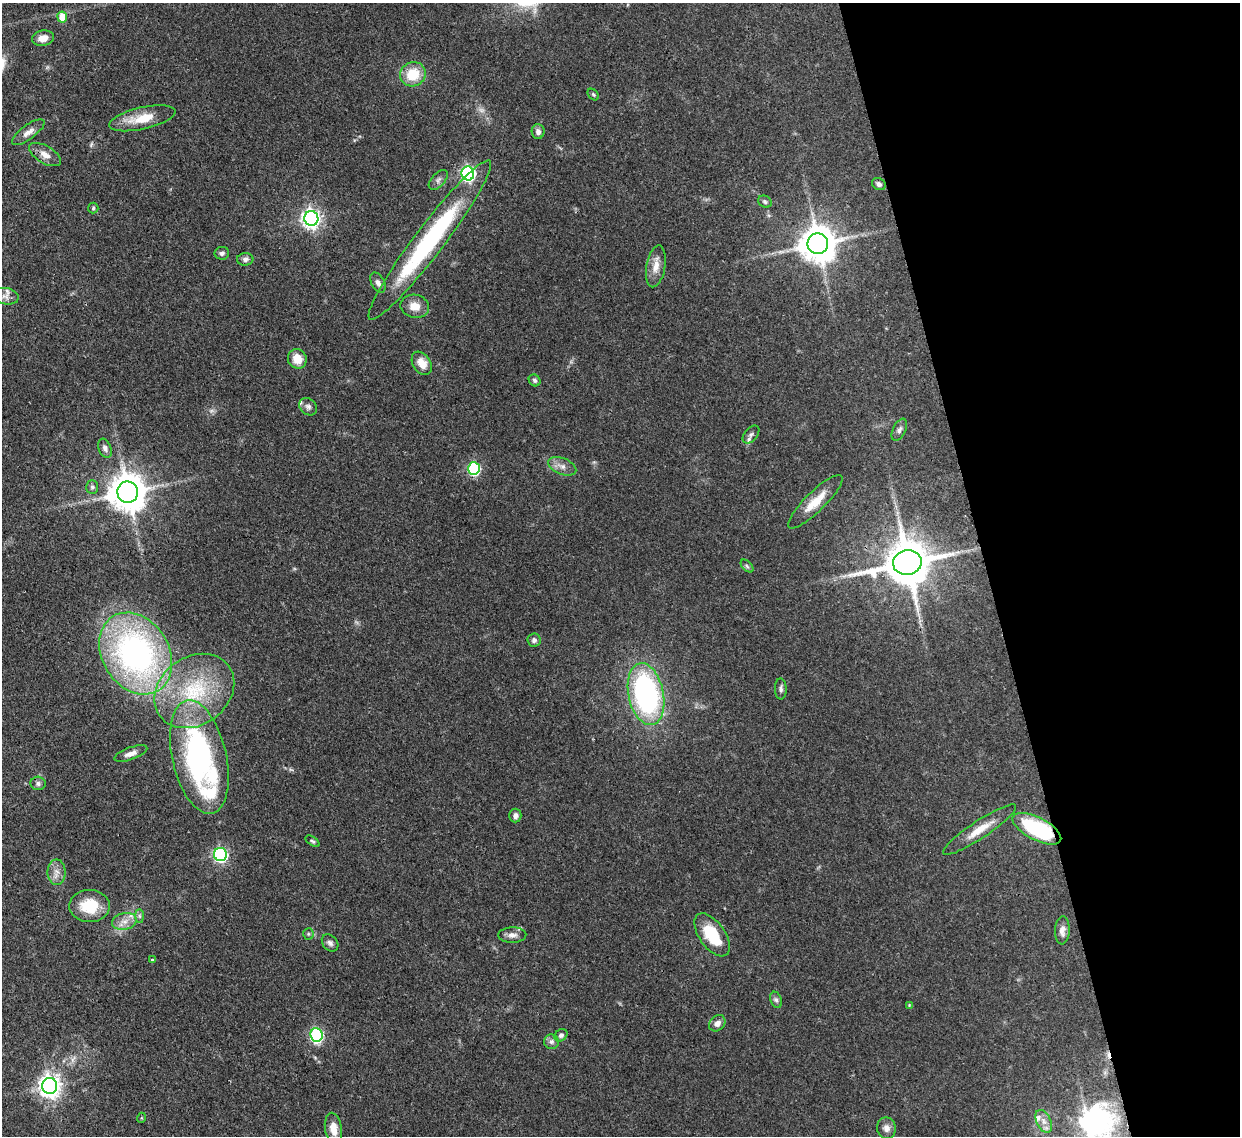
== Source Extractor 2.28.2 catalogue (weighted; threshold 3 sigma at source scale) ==
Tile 12 of 4 x 4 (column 4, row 3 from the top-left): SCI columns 3792-5029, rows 1353-2486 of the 5102 x 5088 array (HDU 1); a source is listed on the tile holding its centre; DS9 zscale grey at full resolution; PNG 1242 x 1138 px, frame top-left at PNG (2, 3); each listed source drawn as its Kron ellipse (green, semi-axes under 4 px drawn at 4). Shown black and unused: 21% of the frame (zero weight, under 3 of 4 exposures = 9% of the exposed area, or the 3 px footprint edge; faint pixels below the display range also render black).
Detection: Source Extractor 2.28.2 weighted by HDU 2 'WHT'; one run over the whole footprint, this tile lists its part. Background 0.115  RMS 0.0049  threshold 0.022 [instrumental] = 3 sigma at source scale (4.5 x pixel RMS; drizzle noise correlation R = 1.50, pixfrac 1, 0.05/0.05 arcsec/px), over >= 5 px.
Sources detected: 76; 1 too faint to see at this stretch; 1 cosmic-ray / hot-pixel residue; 1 long thin detection or spike segment (spike, bleed or trail) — neither listed nor drawn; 3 inside a brighter listed object's ellipse — not listed separately; the other 70 listed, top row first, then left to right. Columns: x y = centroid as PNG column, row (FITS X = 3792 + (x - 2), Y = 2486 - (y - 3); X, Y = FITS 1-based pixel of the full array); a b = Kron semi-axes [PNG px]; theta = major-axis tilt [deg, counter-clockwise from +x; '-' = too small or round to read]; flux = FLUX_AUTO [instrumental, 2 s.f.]
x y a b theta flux
62 17 5 5 - 9.3
43 38 11 7 11 4.1
413 74 13 12 - 14
593 95 6 4 -48 0.76
142 118 34 11 13 12
28 132 19 7 36 3.5
538 132 7 6 - 2.4
45 155 18 8 -30 4.3
468 173 7 6 - 110
438 180 12 6 49 1.8
879 184 7 5 -32 1.5
765 202 7 5 -29 1.1
93 208 5 5 - 0.77
311 218 7 7 - 220
430 240 99 14 53 79
818 244 10 10 - 1200
222 253 7 6 - 1.5
245 259 8 6 2 1.6
656 266 21 9 80 5.2
378 283 11 6 -62 1.8
6 296 13 8 -11 2.8
415 306 14 11 -11 6.1
297 359 10 9 - 6.9
422 363 13 8 -57 5.9
535 380 6 5 - 1.1
308 407 9 7 -40 1.8
899 430 12 6 64 1.8
751 434 10 6 50 1.7
105 448 10 6 -68 1.7
562 466 15 8 -21 3.4
474 468 6 6 - 61
92 487 7 6 - 1.2
128 492 10 10 - 1200
815 502 37 10 45 11
907 563 14 12 12 2300
747 566 8 4 -46 1
534 640 6 6 - 1.4
136 653 43 33 -58 150
781 689 10 6 -88 1.5
194 691 43 34 36 44
646 694 31 17 -78 100
131 753 17 6 20 3.2
199 757 58 27 -77 120
38 783 7 7 - 1.6
515 816 7 6 - 1.8
1037 829 27 11 -27 46
980 830 43 9 34 9.4
312 841 8 4 -31 0.87
220 854 6 6 - 87
56 872 13 9 90 3.6
89 906 20 16 0 15
139 916 7 4 -89 0.98
124 921 12 8 12 4
1062 930 14 7 87 3.2
308 934 5 5 - 0.8
512 935 14 8 1 2.8
712 935 25 13 -55 18
330 943 9 7 -48 1.7
152 960 4 4 - 0.69
776 1000 8 5 -69 1.3
909 1005 3 3 - 0.34
717 1023 9 7 42 2.9
316 1035 7 6 - 70
561 1035 7 5 41 1.2
551 1042 7 7 - 1.6
50 1086 8 7 - 340
141 1118 5 3 - 0.43
1044 1121 12 7 -65 3.3
886 1128 11 9 -80 2.8
333 1129 16 8 -82 6
Overlapping masked pixels (flux is a lower limit): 3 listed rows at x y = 430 240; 907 563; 1037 829